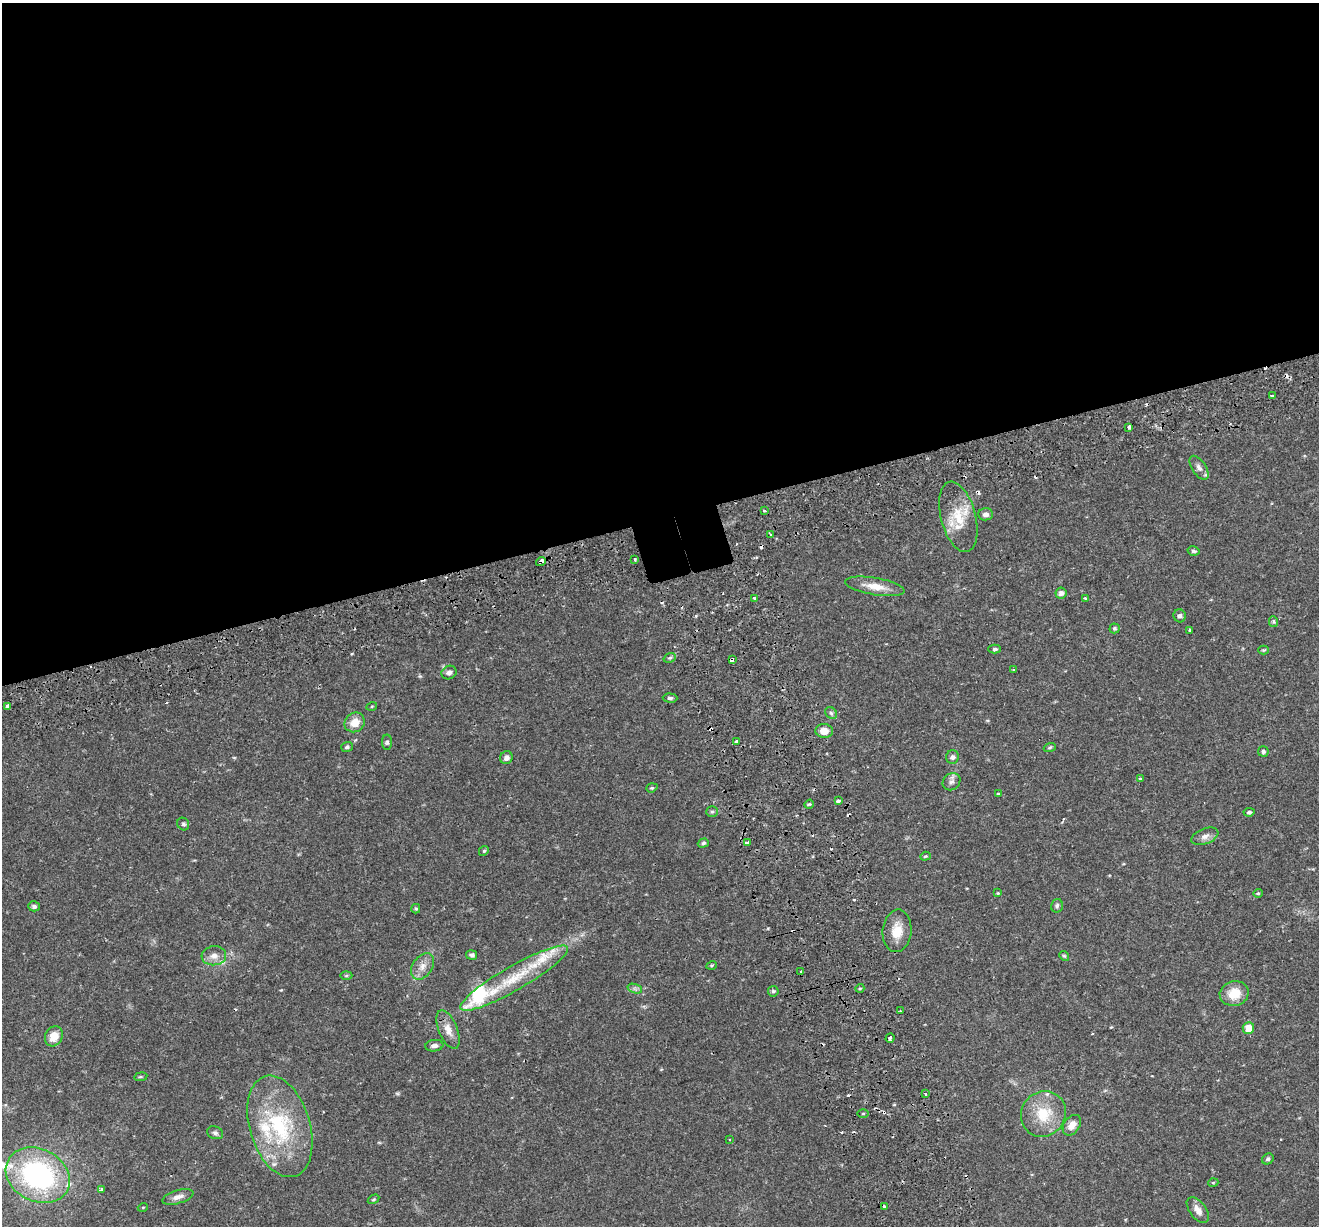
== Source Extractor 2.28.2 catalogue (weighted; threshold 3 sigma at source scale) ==
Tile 2 of 4 x 4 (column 2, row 1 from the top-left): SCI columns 1375-2691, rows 3857-5080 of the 5379 x 5211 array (HDU 1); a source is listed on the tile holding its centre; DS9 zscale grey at full resolution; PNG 1321 x 1228 px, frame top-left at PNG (2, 3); each listed source drawn as its Kron ellipse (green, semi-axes under 4 px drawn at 4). Shown black and unused: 43% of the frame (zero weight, under 2 of 3 exposures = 5% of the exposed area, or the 3 px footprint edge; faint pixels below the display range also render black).
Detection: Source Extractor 2.28.2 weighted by HDU 2 'WHT'; one run over the whole footprint, this tile lists its part. Background 0.0486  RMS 0.0036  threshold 0.0161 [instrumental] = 3 sigma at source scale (4.5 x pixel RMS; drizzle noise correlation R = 1.50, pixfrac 1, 0.0396/0.0396 arcsec/px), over >= 5 px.
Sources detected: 116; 18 cosmic-ray / hot-pixel residue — neither listed nor drawn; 6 inside a brighter listed object's ellipse — not listed separately; the other 92 listed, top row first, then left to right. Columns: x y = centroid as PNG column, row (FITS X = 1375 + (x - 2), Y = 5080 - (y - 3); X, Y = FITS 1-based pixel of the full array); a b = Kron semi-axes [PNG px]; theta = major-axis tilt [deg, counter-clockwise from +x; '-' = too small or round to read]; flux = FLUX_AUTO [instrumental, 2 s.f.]
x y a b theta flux
1272 396 4 3 - 2
1129 427 4 3 - 1.8
1199 468 13 7 -57 1.8
764 511 3 2 - 0.65
986 514 7 6 - 1.5
958 517 36 17 -75 11
770 535 4 3 - 0.41
1194 551 6 4 -12 0.7
635 559 3 3 - 0.63
541 561 5 3 - 6.5
875 586 30 8 -10 5.5
1061 593 5 5 - 1.3
754 598 3 3 - 1
1085 598 3 2 - 0.65
1180 616 6 6 - 0.99
1273 622 5 4 - 0.5
1115 628 5 5 - 0.61
1190 630 3 3 - 0.99
995 649 6 4 1 0.71
1263 650 5 4 - 0.43
670 658 6 4 20 0.56
732 659 4 3 - 7.9
1013 669 3 2 - 0.3
449 673 8 6 27 1.3
670 698 7 4 -2 0.75
372 706 5 3 - 0.34
7 707 4 3 - 2.6
831 713 6 5 - 0.66
355 722 10 9 - 4.4
824 731 9 7 -5 3.3
737 741 3 3 - 2.7
387 742 8 5 90 0.77
347 747 6 5 - 0.77
1050 747 6 4 19 0.5
1263 751 5 5 - 0.67
952 757 6 6 - 1.1
506 758 6 6 - 1.5
1140 778 4 3 - 0.47
952 782 9 8 - 1.4
652 788 6 4 20 0.51
998 794 4 3 - 0.35
838 801 4 3 - 4.4
809 804 5 4 - 0.4
712 812 6 5 - 0.6
1249 812 5 4 - 0.68
183 824 6 5 - 0.73
1205 836 14 7 21 1.9
747 842 4 3 - 3.4
703 843 5 4 - 0.61
484 851 5 4 - 0.44
925 856 5 4 - 0.39
998 893 4 4 - 0.36
1258 893 5 4 - 0.43
34 906 6 5 - 0.93
1057 906 7 6 - 0.77
416 909 5 4 - 0.48
897 931 21 14 85 6.3
472 955 5 5 - 0.97
214 956 12 9 6 2.6
1064 956 5 4 - 0.43
712 965 5 3 - 0.39
422 966 14 10 55 3.1
801 972 3 3 - 1.5
346 975 6 4 2 0.48
514 978 62 12 30 19
860 988 4 3 - 0.36
635 989 7 4 -19 0.89
773 991 5 5 - 0.63
1234 993 15 12 13 6.7
900 1010 3 2 - 0.34
1248 1028 6 6 - 4.3
448 1030 20 9 -68 3.7
54 1036 10 8 62 4.7
890 1038 5 3 - 1.7
434 1046 9 5 7 1.1
141 1077 6 3 9 0.41
925 1094 3 3 - 0.45
863 1113 5 3 - 0.34
1043 1114 23 22 - 12
1072 1125 11 8 55 3.4
280 1126 52 30 -73 32
215 1133 8 6 -19 0.92
730 1139 3 3 - 0.95
1268 1159 6 5 - 0.71
38 1175 33 26 -27 67
1213 1183 5 3 - 0.3
101 1189 3 3 - 1.1
178 1197 16 6 16 2.1
374 1199 6 3 31 0.42
885 1206 4 3 - 1.5
143 1207 5 3 - 0.31
1198 1210 15 8 -53 2.7
Overlapping masked pixels (flux is a lower limit): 3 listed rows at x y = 541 561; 732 659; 514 978